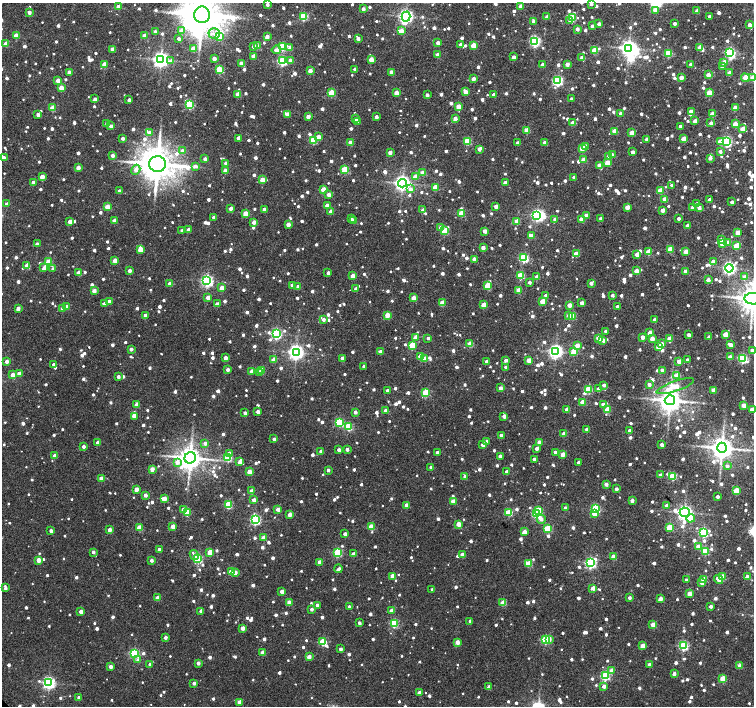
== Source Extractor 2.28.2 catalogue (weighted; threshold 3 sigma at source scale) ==
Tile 10 of 4 x 4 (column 2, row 3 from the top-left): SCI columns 1505-3008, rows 1557-2963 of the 6021 x 5992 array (HDU 1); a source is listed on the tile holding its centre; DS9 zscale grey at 2 x 2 block average (1 PNG px = mean of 2 x 2 image px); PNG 756 x 708 px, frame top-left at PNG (2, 3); each listed source drawn as its Kron ellipse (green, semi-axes under 4 px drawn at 4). Shown black and unused: <1% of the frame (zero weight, under 2 of 3 exposures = <1% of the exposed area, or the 3 px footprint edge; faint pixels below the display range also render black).
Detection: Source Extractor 2.28.2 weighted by HDU 2 'WHT'; one run over the whole footprint, this tile lists its part. Background 0.0521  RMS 0.0063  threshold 0.0286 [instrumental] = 3 sigma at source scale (4.5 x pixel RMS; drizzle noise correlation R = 1.50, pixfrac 1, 0.0396/0.0396 arcsec/px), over >= 5 px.
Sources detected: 1582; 1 too faint to see at this stretch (2 x 2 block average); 6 inside a brighter object's white glare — neither listed nor drawn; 5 coinciding with a brighter row at this scale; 9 inside a brighter listed object's ellipse — not listed separately; of the other 1561, all 500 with FLUX_AUTO >= 6.4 (the completeness limit of this list) listed and drawn (1061 fainter detections not listed), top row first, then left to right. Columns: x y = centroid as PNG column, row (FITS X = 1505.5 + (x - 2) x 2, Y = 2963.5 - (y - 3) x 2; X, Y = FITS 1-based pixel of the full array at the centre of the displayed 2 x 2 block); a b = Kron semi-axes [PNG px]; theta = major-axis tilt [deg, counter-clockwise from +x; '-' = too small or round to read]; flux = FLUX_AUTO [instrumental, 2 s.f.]
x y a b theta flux
591 4 2 2 - 7
267 5 2 2 - 6.8
119 6 2 2 - 14
521 6 3 2 - 18
363 9 2 2 - 8.5
655 10 3 2 - 19
697 11 3 2 - 16
29 12 2 2 - 10
202 15 8 8 - 4800
406 16 5 4 - 470
709 16 2 2 - 7
304 17 3 3 - 94
547 17 2 2 - 14
572 17 3 3 - 71
533 21 2 2 - 8.1
570 21 3 3 - 6.9
675 23 2 2 - 7.3
599 24 2 2 - 8.2
750 25 2 2 - 13
592 26 2 2 - 7.4
577 29 2 2 - 10
181 31 3 3 - 17
401 31 3 3 - 14
155 32 2 2 - 10
214 34 6 5 - 7.6
16 35 3 3 - 31
144 36 3 2 - 21
219 36 3 3 - 32
267 37 2 2 - 13
179 39 2 2 - 7.3
358 39 3 2 - 8.7
535 41 3 3 - 200
438 43 2 2 - 13
6 44 3 3 - 24
461 45 2 2 - 9.5
473 45 3 3 - 31
254 46 3 2 - 7.2
257 46 3 2 - 18
282 47 3 3 - 68
700 47 3 3 - 22
290 48 3 3 - 13
629 48 4 4 - 660
113 49 3 2 - 17
193 49 3 3 - 26
276 50 5 3 - 11
594 51 3 3 - 42
730 52 3 3 - 150
668 53 3 3 - 60
438 55 3 2 - 18
254 56 2 2 - 16
514 57 2 2 - 8.8
582 58 2 2 - 14
161 59 4 4 - 630
214 59 3 2 - 15
371 59 3 2 - 24
290 60 3 3 - 8.7
171 61 3 3 - 8.7
282 61 3 3 - 150
724 62 3 2 - 15
241 63 3 2 - 17
104 64 3 3 - 22
542 64 2 2 - 6.6
567 64 2 2 - 13
691 64 2 2 - 13
722 67 3 2 - 9.3
355 69 2 2 - 7
219 70 3 3 - 67
310 71 3 2 - 15
69 72 3 2 - 13
391 72 3 2 - 16
729 73 2 2 - 12
708 75 3 2 - 19
681 78 2 2 - 16
745 78 4 3 - 32
753 78 3 3 - 33
473 79 2 2 - 11
58 80 3 2 - 15
558 81 3 3 - 200
61 88 3 3 - 24
466 92 3 2 - 16
331 93 3 3 - 50
396 93 3 2 - 21
709 93 3 3 - 34
238 94 3 3 - 24
494 94 2 2 - 12
427 95 2 2 - 7.7
95 99 3 2 - 6.5
572 99 2 2 - 9.5
129 100 2 2 - 7.6
190 105 3 3 - 98
458 106 3 3 - 21
52 108 3 3 - 35
735 108 3 2 - 18
691 111 3 2 - 15
621 113 2 2 - 12
288 114 4 3 - 16
712 114 3 2 - 19
38 115 2 2 - 9.4
308 116 3 2 - 11
376 117 2 2 - 8.2
356 119 2 2 - 6.4
455 119 3 2 - 13
695 121 2 2 - 13
357 122 2 2 - 7.6
107 123 2 2 - 8.5
573 123 3 2 - 19
711 123 2 2 - 8.7
735 124 3 3 - 23
111 126 2 2 - 9.3
680 126 2 2 - 8.2
743 129 3 3 - 15
527 130 3 3 - 33
614 131 3 2 - 27
149 133 3 3 - 12
632 133 3 3 - 24
318 137 3 2 - 13
123 138 2 2 - 6.9
238 138 3 2 - 11
647 139 2 2 - 8.4
684 139 3 3 - 29
313 140 3 3 - 66
467 141 3 3 - 73
727 141 3 3 - 180
350 142 3 2 - 17
544 142 2 2 - 10
720 142 3 3 - 22
518 143 2 2 - 9.6
585 146 3 3 - 8.7
582 148 3 3 - 29
479 149 3 3 - 7.1
183 151 3 3 - 7.2
720 151 3 3 - 7.3
390 152 2 2 - 13
633 152 2 2 - 11
113 155 2 2 - 10
612 155 2 2 - 12
608 156 3 3 - 7.1
4 158 3 2 - 7.5
710 158 3 2 - 12
205 159 2 2 - 11
584 160 3 2 - 16
226 163 3 2 - 6.6
607 163 3 3 - 31
157 164 8 8 - 4500
195 166 4 3 - 7
599 166 3 2 - 21
78 168 3 2 - 15
136 170 5 4 - 9.2
345 170 3 3 - 65
225 171 3 2 - 16
423 173 3 3 - 26
42 177 3 2 - 18
415 177 3 2 - 21
574 177 2 2 - 10
262 180 3 3 - 19
33 182 2 2 - 8
402 183 4 4 - 620
505 183 2 2 - 9.7
672 185 2 2 - 8.1
435 187 3 3 - 33
410 189 3 3 - 7.5
323 190 3 3 - 25
660 190 3 3 - 37
119 191 2 2 - 7.1
329 194 3 2 - 13
665 199 3 3 - 25
710 200 2 2 - 11
732 202 2 2 - 8.7
7 204 2 2 - 10
697 204 3 2 - 7.5
327 206 2 2 - 14
496 206 2 2 - 12
107 207 3 3 - 31
627 207 2 2 - 18
693 207 2 2 - 9.2
231 208 2 2 - 11
699 208 3 2 - 10
264 209 2 2 - 9.1
423 210 2 2 - 11
662 210 3 2 - 10
331 212 2 2 - 16
461 213 3 3 - 40
245 214 3 3 - 30
537 215 4 3 - 270
586 215 2 2 - 12
214 217 2 2 - 6.9
351 218 2 2 - 6.8
555 219 3 3 - 9.1
581 219 3 2 - 17
601 219 2 2 - 6.5
679 219 2 2 - 7
114 221 3 2 - 20
354 221 3 2 - 15
517 221 3 3 - 27
70 222 3 2 - 18
254 222 2 2 - 13
288 224 2 2 - 12
688 226 2 2 - 10
441 228 3 3 - 11
188 230 2 2 - 10
182 231 2 2 - 9.2
445 231 3 3 - 65
485 231 2 2 - 16
738 232 3 3 - 23
531 235 3 2 - 8.1
721 240 3 3 - 9.9
727 242 3 3 - 12
37 244 2 2 - 8
723 244 3 3 - 32
736 246 3 3 - 34
483 248 2 2 - 14
140 249 3 3 - 23
670 249 3 3 - 37
686 251 3 2 - 19
648 252 3 3 - 34
576 254 3 3 - 28
637 254 3 2 - 20
524 258 3 3 - 150
474 259 3 2 - 14
115 260 3 2 - 24
48 262 3 3 - 32
713 262 2 2 - 14
27 266 3 3 - 25
44 268 3 3 - 7.3
729 268 4 4 - 360
53 269 3 2 - 6.4
129 271 2 2 - 9.8
636 271 3 2 - 19
685 272 3 2 - 18
79 273 3 2 - 21
328 273 2 2 - 6.5
521 275 3 3 - 56
353 276 3 3 - 20
537 277 3 2 - 19
745 277 3 3 - 11
708 280 2 2 - 14
207 281 4 3 - 310
529 282 2 2 - 6.6
591 283 3 2 - 7.1
170 284 2 2 - 12
292 285 3 2 - 7.7
487 286 3 3 - 38
298 287 2 2 - 12
222 288 3 3 - 20
356 289 2 2 - 9.4
518 290 3 3 - 26
94 291 2 2 - 12
546 295 2 2 - 8
612 295 2 2 - 6.7
208 297 3 3 - 13
414 298 3 2 - 19
753 299 9 5 -3 2500
109 301 2 2 - 7.2
542 301 3 3 - 21
442 303 3 3 - 27
582 303 2 2 - 10
104 304 3 3 - 7.7
217 304 2 2 - 9.9
484 305 3 3 - 27
569 305 3 2 - 18
66 307 3 2 - 14
617 307 2 2 - 8.5
18 309 2 2 - 13
62 309 3 2 - 8.1
145 315 2 2 - 11
387 315 3 2 - 27
569 315 3 2 - 12
572 316 4 3 - 51
323 319 2 2 - 6.9
654 320 2 2 - 12
606 331 3 2 - 7.6
650 333 2 2 - 12
276 334 3 3 - 210
725 334 3 3 - 30
689 335 2 2 - 8
416 337 2 2 - 17
643 337 3 2 - 13
709 337 2 2 - 8.7
428 338 2 2 - 6.5
599 338 3 3 - 34
652 338 3 2 - 15
670 339 3 3 - 21
603 340 3 3 - 7.4
470 344 3 3 - 33
662 344 3 3 - 8.8
413 345 3 2 - 31
577 345 3 2 - 18
730 345 4 2 - 11
659 347 3 3 - 36
131 349 2 2 - 9.1
380 351 3 2 - 6.4
556 351 4 4 - 470
574 351 3 3 - 37
752 351 2 2 - 12
296 352 4 4 - 580
420 356 3 3 - 26
730 357 2 2 - 14
225 358 2 2 - 12
342 358 2 2 - 16
425 359 3 3 - 21
743 359 3 3 - 150
273 360 2 2 - 14
506 360 2 2 - 8
529 360 3 2 - 23
687 360 2 2 - 8.8
7 361 2 2 - 9.8
679 361 3 2 - 14
487 362 2 2 - 11
54 364 3 2 - 7.6
364 366 2 2 - 7.2
506 367 2 2 - 8.2
228 370 2 2 - 8
261 370 3 2 - 24
662 370 2 2 - 9.6
252 371 2 2 - 14
260 372 2 2 - 14
19 374 2 2 - 14
12 375 3 2 - 17
677 375 3 3 - 25
118 377 3 2 - 7.5
649 384 3 3 - 7.3
604 385 2 2 - 7
675 386 19 5 19 34
501 388 2 2 - 10
589 389 3 3 - 63
599 389 2 2 - 10
713 390 3 2 - 19
387 391 2 2 - 8.8
426 392 3 3 - 74
670 400 5 5 - 1800
582 402 3 3 - 26
137 404 3 2 - 14
603 404 3 2 - 11
744 405 3 2 - 19
567 409 3 2 - 16
752 409 2 2 - 17
386 410 3 2 - 11
608 410 3 3 - 38
258 412 2 2 - 12
355 412 2 2 - 7.7
245 413 2 2 - 7.2
134 416 3 3 - 17
504 416 3 2 - 9.5
339 422 3 3 - 88
348 427 3 3 - 86
587 429 2 2 - 10
630 431 2 2 - 11
564 434 3 2 - 20
501 436 2 2 - 7.4
274 439 2 2 - 6.8
487 441 2 2 - 10
98 442 2 2 - 9.6
539 442 2 2 - 12
205 443 3 3 - 7.7
483 444 3 2 - 13
662 445 3 2 - 7.2
83 446 2 2 - 6.8
537 448 3 2 - 8.2
722 448 5 5 - 1700
347 449 2 2 - 7.4
339 450 2 2 - 8.3
321 451 2 2 - 11
555 452 2 2 - 8.6
229 453 3 3 - 7.3
437 453 2 2 - 9.1
563 454 3 2 - 20
55 456 2 2 - 15
500 456 2 2 - 11
190 458 6 5 - 1900
228 458 3 3 - 62
534 459 2 2 - 7.8
177 462 4 3 - 11
240 462 3 2 - 11
579 462 2 2 - 7.6
727 466 3 3 - 7.3
431 467 2 2 - 8.5
152 469 2 2 - 16
328 470 2 2 - 6.9
249 472 3 2 - 22
507 472 3 2 - 16
660 475 2 2 - 8.3
465 476 2 2 - 12
673 476 3 3 - 70
101 478 3 2 - 22
606 484 2 2 - 11
136 489 3 2 - 15
616 489 2 2 - 6.5
252 491 3 2 - 21
736 491 3 3 - 43
145 495 2 2 - 9.3
717 497 2 2 - 6.6
164 499 3 3 - 26
254 500 2 2 - 10
453 501 3 2 - 20
632 501 2 2 - 11
228 505 3 3 - 81
407 505 2 2 - 18
666 505 3 3 - 6.8
565 508 2 2 - 7.6
183 509 3 3 - 8.6
278 509 2 2 - 13
596 509 3 3 - 120
539 510 3 3 - 26
187 512 3 3 - 43
685 512 5 5 - 580
509 513 3 3 - 61
537 514 4 3 - 130
594 514 3 3 - 23
290 515 2 2 - 13
691 518 4 3 - 31
541 519 5 3 - 8.6
255 520 3 3 - 210
459 524 3 2 - 27
173 526 3 2 - 18
371 527 3 3 - 34
139 528 3 3 - 32
669 528 3 3 - 46
548 529 4 3 - 71
110 530 3 2 - 9.5
51 531 2 2 - 7.3
524 532 3 2 - 14
703 532 3 3 - 150
345 534 2 2 - 9.7
263 538 3 2 - 20
698 546 3 3 - 18
159 550 2 2 - 9.6
705 551 3 3 - 66
93 552 2 2 - 6.9
210 552 3 3 - 30
337 553 4 3 - 100
353 554 2 2 - 14
194 555 5 3 - 7.4
462 555 3 2 - 18
613 557 3 3 - 24
198 559 3 3 - 120
38 560 3 2 - 20
151 560 2 2 - 6.9
320 562 3 2 - 16
591 563 4 3 - 230
529 564 3 3 - 44
338 569 4 2 - 6.6
231 572 3 3 - 34
235 572 3 2 - 10
392 576 2 2 - 19
722 577 3 3 - 34
747 577 2 2 - 15
686 580 2 2 - 7.2
703 580 3 2 - 8.8
719 580 5 3 - 11
702 583 2 2 - 10
5 588 4 2 - 7
593 588 2 2 - 15
432 589 2 2 - 7.7
282 592 2 2 - 10
689 594 3 2 - 18
157 598 3 2 - 17
629 598 2 2 - 6.4
660 599 2 2 - 16
289 603 3 2 - 23
503 603 3 3 - 37
317 605 2 2 - 6.8
711 606 2 2 - 8.5
349 607 2 2 - 6.7
312 609 2 2 - 6.7
201 611 2 2 - 14
391 611 2 2 - 11
81 612 2 2 - 11
470 621 2 2 - 8
359 623 2 2 - 7.1
394 623 3 3 - 110
653 625 3 3 - 25
243 628 2 2 - 16
165 637 2 2 - 7.6
549 639 3 2 - 13
545 640 3 3 - 100
323 642 3 3 - 71
457 642 3 2 - 15
643 646 3 3 - 20
683 646 3 3 - 150
341 649 2 2 - 8.5
134 653 3 3 - 150
262 653 2 2 - 18
309 657 2 2 - 16
138 660 3 3 - 9.2
198 663 2 2 - 9.2
150 664 2 2 - 6.9
649 665 2 2 - 9.3
110 666 2 2 - 9.5
740 666 3 2 - 17
612 670 3 2 - 15
674 674 2 2 - 11
605 676 3 3 - 150
723 679 3 3 - 39
49 683 4 3 - 340
194 683 2 2 - 8.4
604 686 3 3 - 9.3
489 687 2 2 - 11
419 693 2 2 - 8.5
79 698 2 2 - 9.3
239 702 2 2 - 17
Isophote crosses this tile's border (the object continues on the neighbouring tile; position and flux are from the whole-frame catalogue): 7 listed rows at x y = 591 4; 363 9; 202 15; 753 78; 753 299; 752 351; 752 409